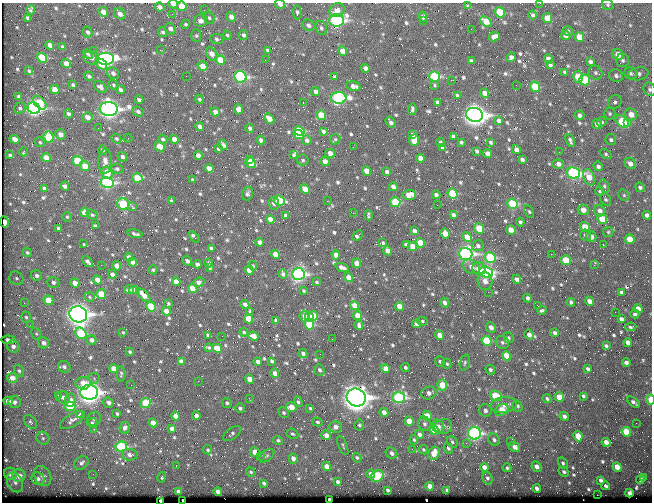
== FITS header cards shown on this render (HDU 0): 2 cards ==
NAXIS1  =                  650 / Width of table row in bytes
NAXIS2  =                  500 / Number of rows in table

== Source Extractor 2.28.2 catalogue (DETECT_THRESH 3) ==
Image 650 x 500 px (HDU 0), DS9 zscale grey, 1 PNG px = 1 image px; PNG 654 x 504 px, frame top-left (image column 1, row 500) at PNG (2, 3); each listed source drawn as its Kron ellipse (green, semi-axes under 4 px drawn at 4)
Background 362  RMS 1.4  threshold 4.05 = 3 sigma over >= 5 px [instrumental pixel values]
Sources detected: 709; of the 709, the 500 brightest by FLUX_AUTO listed and drawn (209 fainter detections omitted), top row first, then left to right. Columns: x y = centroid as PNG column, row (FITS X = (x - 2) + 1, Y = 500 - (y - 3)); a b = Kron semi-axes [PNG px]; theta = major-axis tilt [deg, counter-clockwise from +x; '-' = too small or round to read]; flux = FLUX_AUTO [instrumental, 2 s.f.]
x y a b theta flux
540 3 2 2 - 300
173 4 5 4 - 420
280 4 5 4 - 330
608 5 6 5 - 160
182 6 5 4 - 1400
467 6 4 3 - 140
160 7 5 4 - 390
31 10 5 3 - 150
204 10 2 2 - 120
337 10 8 6 35 700
103 12 5 4 - 720
297 12 7 4 -85 200
500 12 5 5 - 3100
120 14 6 5 - 530
172 14 2 2 - 350
533 15 4 3 - 190
231 17 5 4 - 580
423 17 5 4 - 390
28 18 4 3 - 230
209 18 6 5 - 160
547 18 5 4 - 1300
336 20 7 6 - 20000
200 21 6 6 - 440
423 21 2 2 - 430
486 21 6 4 -42 1600
186 24 5 4 - 150
309 25 6 5 - 350
321 28 7 5 -68 240
170 29 6 5 - 370
471 29 3 2 - 120
568 31 5 5 - 190
88 32 5 4 - 270
163 32 5 4 - 200
227 35 4 4 - 130
243 35 5 4 - 220
566 35 5 4 - 490
196 36 6 5 - 150
494 37 5 4 - 580
579 37 5 4 - 1300
217 39 7 5 -10 270
50 45 4 4 - 550
63 47 4 3 - 190
93 50 2 2 - 250
160 50 2 2 - 590
267 50 3 3 - 140
342 51 5 4 - 820
88 54 6 4 -45 160
212 54 7 5 -59 740
618 55 6 5 - 990
511 57 5 4 - 320
42 58 5 4 - 3700
91 58 8 6 -28 410
105 59 8 6 1 26000
548 59 5 4 - 540
220 60 5 4 - 1700
265 60 2 2 - 180
623 60 6 6 - 220
471 61 3 3 - 150
590 62 4 4 - 250
66 64 5 4 - 910
101 64 6 4 -36 1500
550 65 4 3 - 190
203 66 5 4 - 1500
365 68 4 4 - 430
29 71 4 3 - 140
564 72 3 3 - 130
113 73 6 5 - 300
596 73 7 6 - 220
631 73 6 6 - 200
638 74 10 6 10 340
89 76 5 4 - 190
186 76 2 2 - 180
616 76 7 6 - 260
240 77 6 5 - 13000
335 77 4 3 - 180
435 77 5 5 - 7900
578 77 6 5 - 2000
451 80 2 2 - 730
585 80 5 5 - 3800
73 85 4 3 - 180
113 85 5 4 - 160
516 85 2 2 - 200
353 86 7 4 -11 440
435 86 3 2 - 130
100 87 7 5 -42 300
535 87 5 4 - 3300
650 89 7 6 - 220
55 90 5 4 - 1200
120 90 5 4 - 230
316 92 4 4 - 420
485 93 4 4 - 660
457 96 4 3 - 160
19 97 4 3 - 220
339 98 8 6 0 16000
199 99 5 4 - 160
139 100 4 3 - 240
437 102 4 3 - 210
615 102 7 6 - 260
40 103 8 5 -46 2900
303 103 3 2 - 370
20 108 6 5 - 200
34 108 6 5 - 24000
109 109 9 7 -4 38000
238 109 5 4 - 750
412 109 6 3 85 190
138 111 6 4 -26 240
215 112 4 4 - 450
68 114 4 4 - 250
610 114 6 6 - 160
631 114 6 6 - 1100
321 115 5 4 - 2200
474 115 8 7 - 58000
580 115 5 4 - 260
87 117 5 5 - 770
269 118 6 4 -44 730
499 121 4 4 - 280
390 122 6 3 -55 270
602 122 5 5 - 170
622 122 7 5 -39 5200
628 122 2 2 - 360
597 124 5 5 - 400
200 126 4 4 - 470
98 128 2 2 - 120
250 128 4 4 - 220
299 131 5 4 - 4500
323 131 4 3 - 200
60 134 5 5 - 530
299 134 5 4 - 4100
413 135 3 3 - 190
49 137 5 5 - 3600
453 137 4 4 - 270
128 138 4 4 - 130
15 139 5 4 - 630
116 139 5 4 - 170
163 139 5 4 - 220
174 139 5 4 - 740
335 139 5 5 - 150
261 140 4 3 - 220
307 140 5 4 - 300
414 140 6 4 -89 1700
570 140 7 3 -70 190
611 140 5 5 - 230
40 142 5 4 - 130
461 142 3 3 - 140
491 142 3 3 - 140
440 143 4 3 - 170
223 145 5 4 - 410
160 146 5 4 - 1700
353 147 2 2 - 170
443 148 4 4 - 290
218 149 3 3 - 140
102 150 5 4 - 220
516 150 4 4 - 450
477 151 4 3 - 150
24 152 4 3 - 170
559 152 2 2 - 340
330 153 5 4 - 710
488 154 4 4 - 520
606 154 6 4 -32 150
10 155 3 3 - 140
198 155 4 4 - 550
293 155 4 3 - 130
122 157 5 4 - 250
46 158 5 4 - 1100
420 158 4 4 - 600
249 159 3 2 - 2700
303 160 6 5 - 170
522 160 4 3 - 240
78 161 5 4 - 3400
105 161 12 6 88 580
325 162 4 4 - 670
251 163 5 5 - 2100
558 164 6 4 -5 430
630 164 6 5 - 520
85 166 5 4 - 1200
598 166 5 4 - 250
209 168 4 4 - 600
117 169 6 5 - 200
367 171 5 4 - 960
387 172 4 4 - 370
107 173 6 5 - 1300
573 173 7 5 -15 16000
589 177 8 5 -70 1400
137 178 5 4 - 2300
193 180 4 3 - 210
107 182 6 5 - 13000
65 186 4 3 - 380
604 186 7 4 -69 150
393 187 4 3 - 370
640 187 5 4 - 250
45 188 4 3 - 280
305 189 5 4 - 960
600 191 5 4 - 120
247 194 7 5 70 220
452 194 5 4 - 4500
409 195 7 5 2 1000
436 195 4 3 - 350
624 195 6 5 - 150
606 199 6 5 - 180
171 200 4 3 - 130
279 201 5 5 - 4200
327 201 2 2 - 170
395 202 5 5 - 4300
274 203 6 5 - 290
123 204 6 5 - 6100
513 204 5 5 - 5800
437 205 2 2 - 210
132 206 4 3 - 270
583 210 5 5 - 820
600 211 6 5 - 520
529 212 7 4 -63 150
85 213 5 4 - 1200
353 213 3 2 - 170
92 215 6 4 -36 150
368 215 5 3 - 140
453 215 4 3 - 270
647 215 4 3 - 330
285 216 4 3 - 260
67 217 4 4 - 130
270 219 4 4 - 610
602 219 5 5 - 1900
4 222 5 3 - 540
520 222 4 4 - 180
95 226 4 3 - 260
585 227 5 4 - 1600
58 228 3 3 - 170
479 228 5 4 - 2400
511 230 5 4 - 980
414 231 4 3 - 350
608 232 5 5 - 150
445 233 5 4 - 1000
135 234 7 3 -12 220
585 235 6 5 - 210
357 236 6 3 44 270
194 237 7 3 -42 400
467 237 5 4 - 1300
591 237 5 5 - 650
630 239 5 5 - 1300
260 242 4 4 - 440
383 243 3 3 - 130
420 243 5 4 - 1500
84 244 3 2 - 120
406 245 4 3 - 220
603 245 2 2 - 840
413 246 5 4 - 1200
478 246 6 5 - 290
211 248 3 3 - 190
388 251 4 4 - 890
27 252 5 4 - 150
275 254 5 4 - 1400
466 254 7 6 - 24000
551 254 2 2 - 890
336 255 4 4 - 460
129 257 4 4 - 370
490 258 5 5 - 5800
566 260 5 4 - 2300
87 261 6 4 -48 260
187 261 5 3 - 340
132 262 4 4 - 500
209 263 4 3 - 200
357 263 4 4 - 1000
197 264 4 4 - 350
101 265 2 2 - 130
594 265 4 2 - 170
117 266 4 4 - 810
253 266 5 4 - 140
471 267 9 6 -29 600
210 268 4 3 - 140
342 268 7 4 -21 450
479 269 7 6 - 950
153 270 4 4 - 140
249 270 4 4 - 990
486 272 7 5 -19 13000
112 274 4 3 - 360
283 274 4 4 - 270
298 274 6 6 - 18000
37 276 5 5 - 280
349 277 4 4 - 1200
16 278 7 6 - 290
517 279 4 4 - 520
98 280 5 4 - 1000
485 281 9 7 -85 700
53 282 6 5 - 290
176 282 4 4 - 950
199 282 6 4 24 510
317 282 3 3 - 120
75 283 5 4 - 980
193 288 5 4 - 1800
129 290 5 3 - 280
134 290 5 4 - 800
304 291 3 3 - 130
488 292 2 2 - 430
621 292 3 3 - 170
101 294 5 5 - 2100
143 295 8 4 -43 880
90 297 5 4 - 130
527 298 4 3 - 240
48 300 5 4 - 2100
589 301 4 4 - 550
571 302 4 3 - 190
24 303 3 3 - 140
445 303 5 4 - 370
168 304 4 4 - 140
245 304 4 3 - 270
355 306 5 4 - 1500
400 306 4 4 - 1000
538 306 3 2 - 370
151 307 5 4 - 3300
638 309 5 4 - 770
542 310 5 3 - 160
166 311 4 4 - 750
250 311 4 3 - 140
615 312 2 2 - 390
78 314 9 8 - 48000
635 314 4 3 - 180
304 316 5 4 - 480
313 316 5 4 - 1500
358 316 5 4 - 1200
26 317 6 4 -73 170
309 317 4 3 - 650
248 319 5 4 - 2000
621 319 4 4 - 280
276 321 4 3 - 260
422 321 5 4 - 150
416 324 4 4 - 340
30 325 3 3 - 130
309 325 5 4 - 4100
359 325 5 3 - 230
491 327 5 4 - 510
631 327 6 4 6 120
123 332 3 2 - 390
244 332 4 4 - 130
81 333 6 5 - 4200
555 333 4 3 - 220
36 334 6 4 -68 140
208 335 4 3 - 220
439 335 5 4 - 830
529 335 5 4 - 460
222 336 2 2 - 550
254 336 5 4 - 730
509 338 6 4 -61 150
332 339 2 2 - 290
8 340 7 4 -4 290
91 340 5 4 - 390
487 341 5 4 - 4700
502 342 7 6 - 230
628 342 4 4 - 490
43 343 6 5 - 470
13 346 6 6 - 400
606 346 3 3 - 160
209 348 4 4 - 150
217 348 5 4 - 1800
130 352 3 3 - 130
303 353 4 3 - 300
320 354 2 2 - 130
506 356 5 4 - 1400
181 361 4 4 - 450
272 361 4 3 - 200
440 361 5 5 - 170
258 362 4 4 - 510
626 362 4 3 - 270
465 363 8 5 73 180
447 364 5 4 - 150
64 367 6 6 - 260
405 368 4 4 - 200
114 369 4 4 - 980
385 369 4 4 - 1000
588 369 4 3 - 220
319 370 6 5 - 220
490 370 5 4 - 190
19 371 6 5 - 200
275 373 5 4 - 550
121 374 8 4 90 150
12 378 5 5 - 810
94 378 5 5 - 180
250 379 5 4 - 990
198 381 2 2 - 290
83 383 7 6 - 1100
131 385 2 2 - 140
442 385 5 5 - 2100
89 392 9 7 -2 44000
429 393 7 6 - 470
58 395 2 2 - 390
496 396 6 5 - 3400
583 396 4 3 - 160
63 397 6 6 - 390
356 397 9 9 - 72000
399 397 6 5 - 12000
559 397 5 4 - 1500
249 398 3 3 - 160
547 399 4 4 - 170
70 400 6 5 - 950
650 400 5 3 - 2400
8 401 4 4 - 770
14 402 6 6 - 280
298 402 5 4 - 170
633 402 7 4 -38 270
109 403 5 5 - 380
146 403 5 5 - 3400
227 403 5 4 - 170
504 405 13 7 6 660
70 406 5 5 - 3500
517 406 6 5 - 250
291 407 5 5 - 1200
240 408 5 5 - 270
310 408 4 4 - 150
485 410 6 6 - 320
502 410 7 5 36 1700
384 412 4 4 - 590
284 413 6 5 - 180
80 414 3 3 - 320
117 414 3 3 - 160
196 415 4 4 - 400
176 416 4 4 - 750
427 416 5 4 - 1400
564 416 5 4 - 300
94 419 7 6 - 290
72 420 14 6 31 600
409 421 5 4 - 1000
30 422 8 5 -51 210
317 422 5 3 - 190
92 423 5 5 - 160
153 423 4 4 - 1100
636 423 2 2 - 140
425 424 7 6 - 240
359 425 5 5 - 170
438 426 7 6 - 490
443 426 9 7 19 440
335 427 6 6 - 480
125 428 6 5 - 280
94 429 3 3 - 130
172 429 4 4 - 400
434 430 5 4 - 2000
626 432 5 4 - 2300
232 433 10 5 37 240
474 433 6 6 - 16000
292 434 6 4 -25 150
419 434 5 4 - 380
326 435 5 4 - 630
578 436 5 4 - 1500
43 438 7 6 - 210
278 440 5 4 - 200
414 440 5 3 - 130
494 440 6 5 - 270
452 442 6 4 -48 180
510 442 2 2 - 220
606 442 4 4 - 670
466 443 2 2 - 240
343 445 10 3 -68 130
121 447 6 5 - 6400
515 447 6 5 - 470
448 448 5 4 - 170
412 449 3 2 - 220
208 450 5 4 - 150
424 450 5 4 - 150
255 452 5 4 - 1200
391 453 6 5 - 380
434 453 7 5 71 1400
130 455 8 5 -5 450
260 456 2 2 - 1100
267 456 9 5 37 210
357 458 5 4 - 150
293 459 5 4 - 450
81 463 8 6 34 300
563 463 6 4 -58 180
176 466 3 2 - 160
327 466 5 4 - 710
484 467 4 4 - 540
537 467 5 4 - 550
617 467 5 4 - 1300
507 468 4 4 - 150
251 472 5 4 - 140
564 472 6 4 -44 210
10 474 6 6 - 640
93 474 2 2 - 230
371 474 4 4 - 360
19 476 6 6 - 880
43 476 11 8 -60 590
377 476 7 5 35 3700
162 477 5 3 - 130
644 477 4 3 - 220
487 478 6 5 - 210
38 479 7 6 - 360
601 480 4 3 - 250
640 480 4 3 - 220
15 482 10 7 -63 510
337 482 4 3 - 240
264 483 4 3 - 240
430 486 4 4 - 770
606 486 4 3 - 200
537 488 4 3 - 350
388 490 3 3 - 170
447 490 4 3 - 220
178 492 4 4 - 510
218 492 4 3 - 420
629 493 4 3 - 290
597 495 2 2 - 1400
329 499 3 3 - 190
183 500 2 2 - 140
161 501 3 3 - 2000
At the frame edge (FLAGS 8, measured only in part): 9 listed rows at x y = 540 3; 173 4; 280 4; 608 5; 182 6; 650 89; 4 222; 650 400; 161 501
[209 fainter detections neither listed nor drawn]